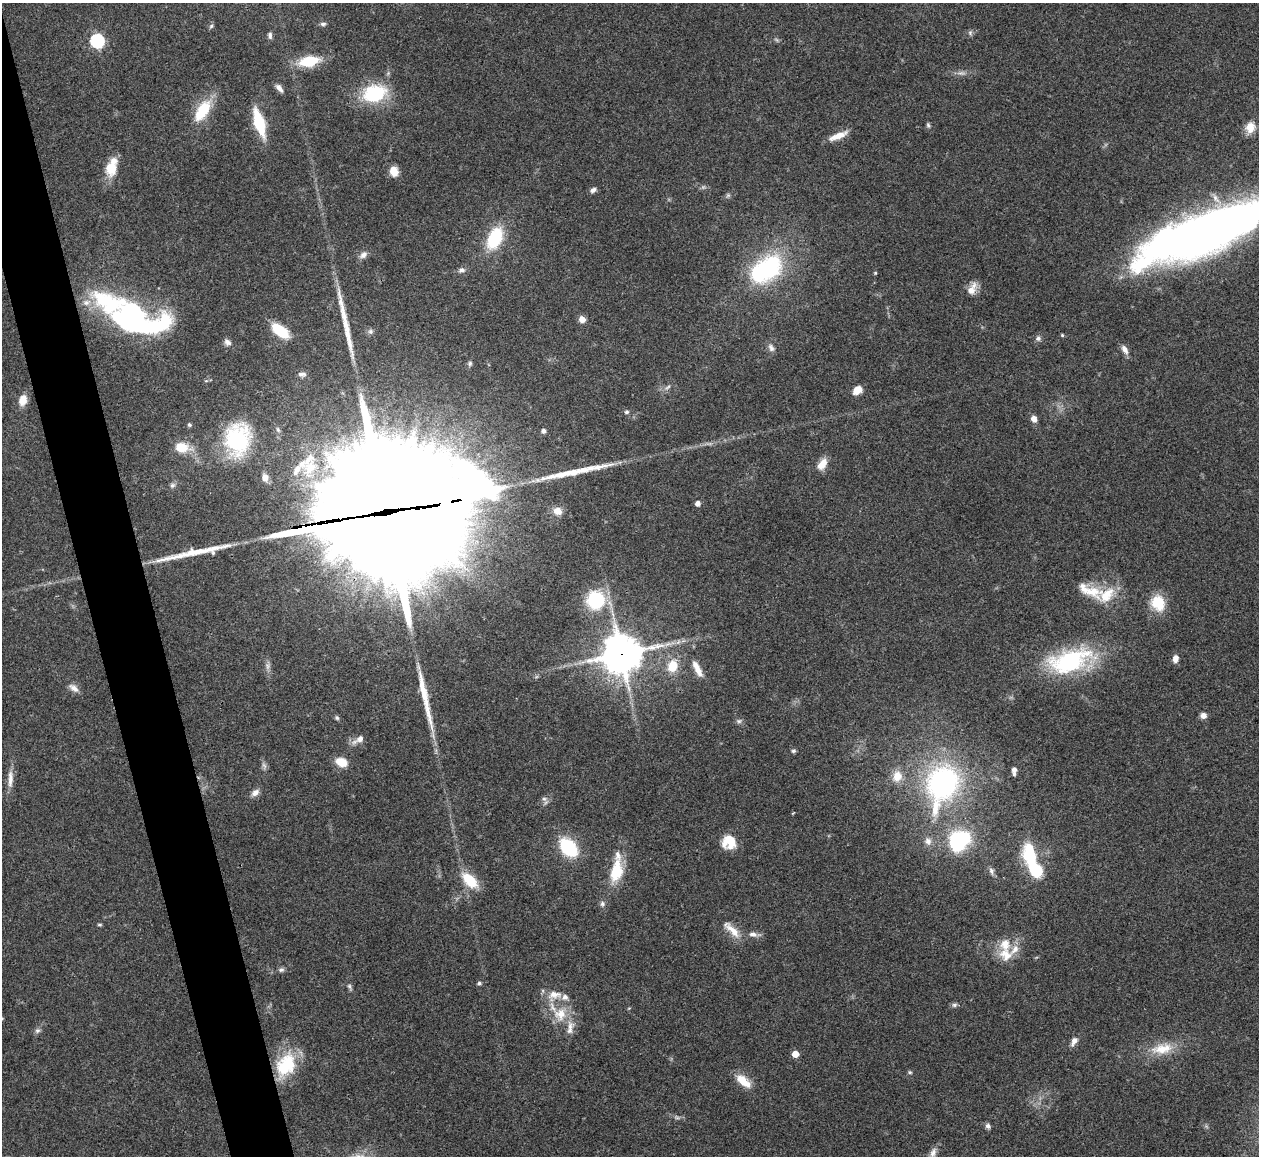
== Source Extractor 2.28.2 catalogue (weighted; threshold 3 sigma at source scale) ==
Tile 11 of 4 x 4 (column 3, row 3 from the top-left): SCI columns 2519-3775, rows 1413-2566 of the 5033 x 5015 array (HDU 1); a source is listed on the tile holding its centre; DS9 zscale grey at full resolution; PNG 1261 x 1158 px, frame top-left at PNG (2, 3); no overlay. Shown black and unused: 5% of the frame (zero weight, under 3 of 4 exposures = <1% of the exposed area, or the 3 px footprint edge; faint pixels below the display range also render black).
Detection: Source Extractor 2.28.2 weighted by HDU 2 'WHT'; one run over the whole footprint, this tile lists its part. Background 0.0492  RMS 0.0049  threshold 0.0219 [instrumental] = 3 sigma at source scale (4.5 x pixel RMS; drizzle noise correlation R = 1.50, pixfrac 1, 0.05/0.05 arcsec/px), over >= 5 px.
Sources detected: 132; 1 too faint to see at this stretch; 6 inside a brighter object's white glare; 6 long thin detections or spike segments (spike, bleed or trail) — not listed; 14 inside a brighter listed object's ellipse — not listed separately; the other 105 listed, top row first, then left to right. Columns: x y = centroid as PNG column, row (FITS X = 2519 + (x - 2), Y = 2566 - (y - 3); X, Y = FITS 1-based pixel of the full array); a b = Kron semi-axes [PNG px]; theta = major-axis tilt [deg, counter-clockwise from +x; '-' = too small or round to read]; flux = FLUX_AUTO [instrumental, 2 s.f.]
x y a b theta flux
323 24 8 5 1 1.2
211 26 7 5 59 0.91
970 33 7 5 -71 1.1
270 35 9 5 -86 1.4
97 41 6 6 - 87
309 61 21 10 10 18
961 73 14 6 0 2.3
279 88 10 5 -51 2.6
374 94 27 19 15 32
202 110 28 13 58 18
259 122 20 7 -73 31
928 125 6 5 - 0.87
1250 127 15 11 73 6.1
838 136 21 6 22 7
111 168 20 15 77 10
394 171 10 8 -70 5.8
593 190 8 5 25 1.8
728 195 6 6 - 0.93
1200 233 102 31 21 440
495 238 19 11 64 31
363 255 11 8 40 2.5
769 267 28 26 55 55
461 270 9 7 10 1.7
875 273 5 4 - 0.5
972 289 17 9 64 5
128 315 36 28 19 66
582 319 8 7 - 3.2
280 331 18 9 -37 18
370 331 7 7 - 1.4
1062 335 4 4 - 0.56
1038 338 8 7 - 1.4
227 342 10 7 -41 2.1
771 348 12 7 -62 2.2
1125 350 12 7 -59 2.8
470 363 7 6 - 1.1
302 374 11 6 1 2
667 387 10 5 36 1.6
857 390 9 6 40 6.6
23 400 12 8 75 5.9
627 412 7 6 - 1
1034 419 7 6 - 3
189 425 5 4 - 1.1
278 430 8 5 -72 1.3
544 431 5 4 - 1.9
237 440 31 24 81 55
182 447 16 11 -7 11
822 464 16 9 59 5.5
310 467 35 23 69 27
265 478 9 7 -79 3.4
173 485 8 6 32 1.5
698 503 5 5 - 2.6
557 511 11 9 -25 4.4
1089 590 43 15 -22 15
595 600 16 16 - 31
1158 603 15 13 -63 16
621 654 13 12 - 1400
1175 659 9 6 82 3
1070 661 56 27 16 59
268 666 10 7 -89 2
673 666 11 9 72 12
697 669 23 7 -63 6.2
74 688 15 8 -38 3
1203 715 7 6 - 2.6
337 718 7 6 - 0.97
739 721 8 6 1 1.2
359 740 17 7 29 3.6
793 751 6 5 - 0.95
341 762 13 9 -22 7.4
264 766 10 6 -74 1.6
1014 769 6 5 - 1.9
897 776 15 12 75 7
10 779 27 7 88 5
942 784 42 29 71 110
255 793 11 7 37 2.7
544 799 9 6 -29 1.6
793 813 4 3 - 0.38
960 840 23 18 42 45
928 841 11 9 -63 3
729 842 15 15 - 11
568 847 14 9 -49 43
1030 854 26 16 -80 25
1036 870 12 9 -58 32
616 871 29 14 79 18
991 871 10 7 -76 1.7
470 880 21 12 -46 15
602 904 8 7 - 1.5
99 925 5 4 - 0.71
732 930 31 9 -44 6.8
753 934 12 7 -10 2.6
1006 955 20 17 -47 9.9
281 970 8 6 11 1.3
479 983 5 5 - 0.86
349 987 10 5 -60 1.2
954 1005 7 5 14 1.2
560 1014 21 19 78 13
37 1031 8 7 - 1.4
1074 1041 12 7 61 2.9
1162 1049 33 15 8 13
795 1054 5 5 - 8.7
286 1065 32 22 63 26
910 1072 6 4 -21 0.73
743 1081 22 10 -39 8.2
677 1117 10 5 -19 1.4
988 1126 7 6 - 1.6
933 1153 19 8 70 3.5
Overlapping masked pixels (flux is a lower limit): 2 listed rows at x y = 621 654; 1036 870
Isophote crosses this tile's border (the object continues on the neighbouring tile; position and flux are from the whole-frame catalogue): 2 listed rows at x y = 1200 233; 933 1153